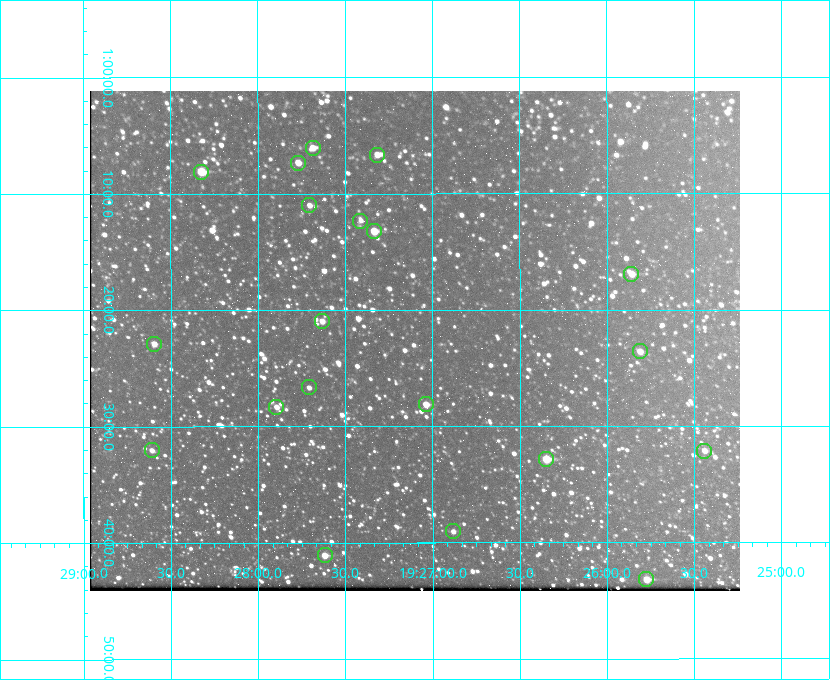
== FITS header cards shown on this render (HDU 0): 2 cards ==
NAXIS1  =                  650 / Width of table row in bytes
NAXIS2  =                  500 / Number of rows in table

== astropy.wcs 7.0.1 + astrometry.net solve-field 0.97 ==
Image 650 x 500 px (HDU 0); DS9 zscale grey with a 90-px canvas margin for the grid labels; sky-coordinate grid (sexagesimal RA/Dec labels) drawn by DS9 from the SOLVED WCS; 20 Tycho-2 reference stars matched to detected sources circled (green)
Header WCS: none
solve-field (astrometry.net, Tycho-2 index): SOLVED blind (the file carries no WCS)
Solved WCS: RA---TAN-SIP/DEC--TAN-SIP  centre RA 19:27:06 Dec +01:23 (291.78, +1.38 deg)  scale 5.16 arcsec/px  FOV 55.9' x 43.0'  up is -180 deg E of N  parity flipped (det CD > 0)
(file carries no celestial WCS; the grid is the blind solution)
Tycho-2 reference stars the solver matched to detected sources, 20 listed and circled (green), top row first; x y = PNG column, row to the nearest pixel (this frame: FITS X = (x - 90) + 1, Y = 500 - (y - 91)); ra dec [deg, ICRS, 3 dp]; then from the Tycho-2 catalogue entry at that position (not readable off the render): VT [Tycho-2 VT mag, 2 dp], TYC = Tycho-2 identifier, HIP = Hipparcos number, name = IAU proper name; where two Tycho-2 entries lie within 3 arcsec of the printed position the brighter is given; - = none
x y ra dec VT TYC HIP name
313 148 291.921 +1.101 10.89 465-1942-1 - -
377 155 291.829 +1.111 10.78 465-2030-1 - -
298 163 291.942 +1.122 10.76 465-1161-1 - -
201 172 292.081 +1.135 10.24 465-979-1 - -
309 205 291.926 +1.184 11.49 465-1994-1 - -
360 221 291.853 +1.206 11.17 465-1444-1 - -
374 231 291.833 +1.221 9.77 465-1968-1 - -
631 274 291.465 +1.282 11.06 465-140-1 - -
322 321 291.908 +1.350 10.94 465-1840-1 - -
154 344 292.148 +1.381 10.77 465-611-1 - -
640 351 291.453 +1.393 11.17 465-261-1 - -
309 387 291.927 +1.444 11.17 465-873-1 - -
426 404 291.759 +1.468 10.00 465-530-1 - -
276 407 291.973 +1.472 10.69 465-577-1 - -
152 450 292.152 +1.534 10.91 465-857-1 - -
704 451 291.360 +1.535 11.71 465-397-1 - -
546 459 291.587 +1.547 9.51 465-596-1 - -
453 531 291.720 +1.651 11.47 465-675-1 - -
325 555 291.905 +1.685 9.70 465-808-1 - -
646 579 291.444 +1.720 9.41 465-672-1 - -